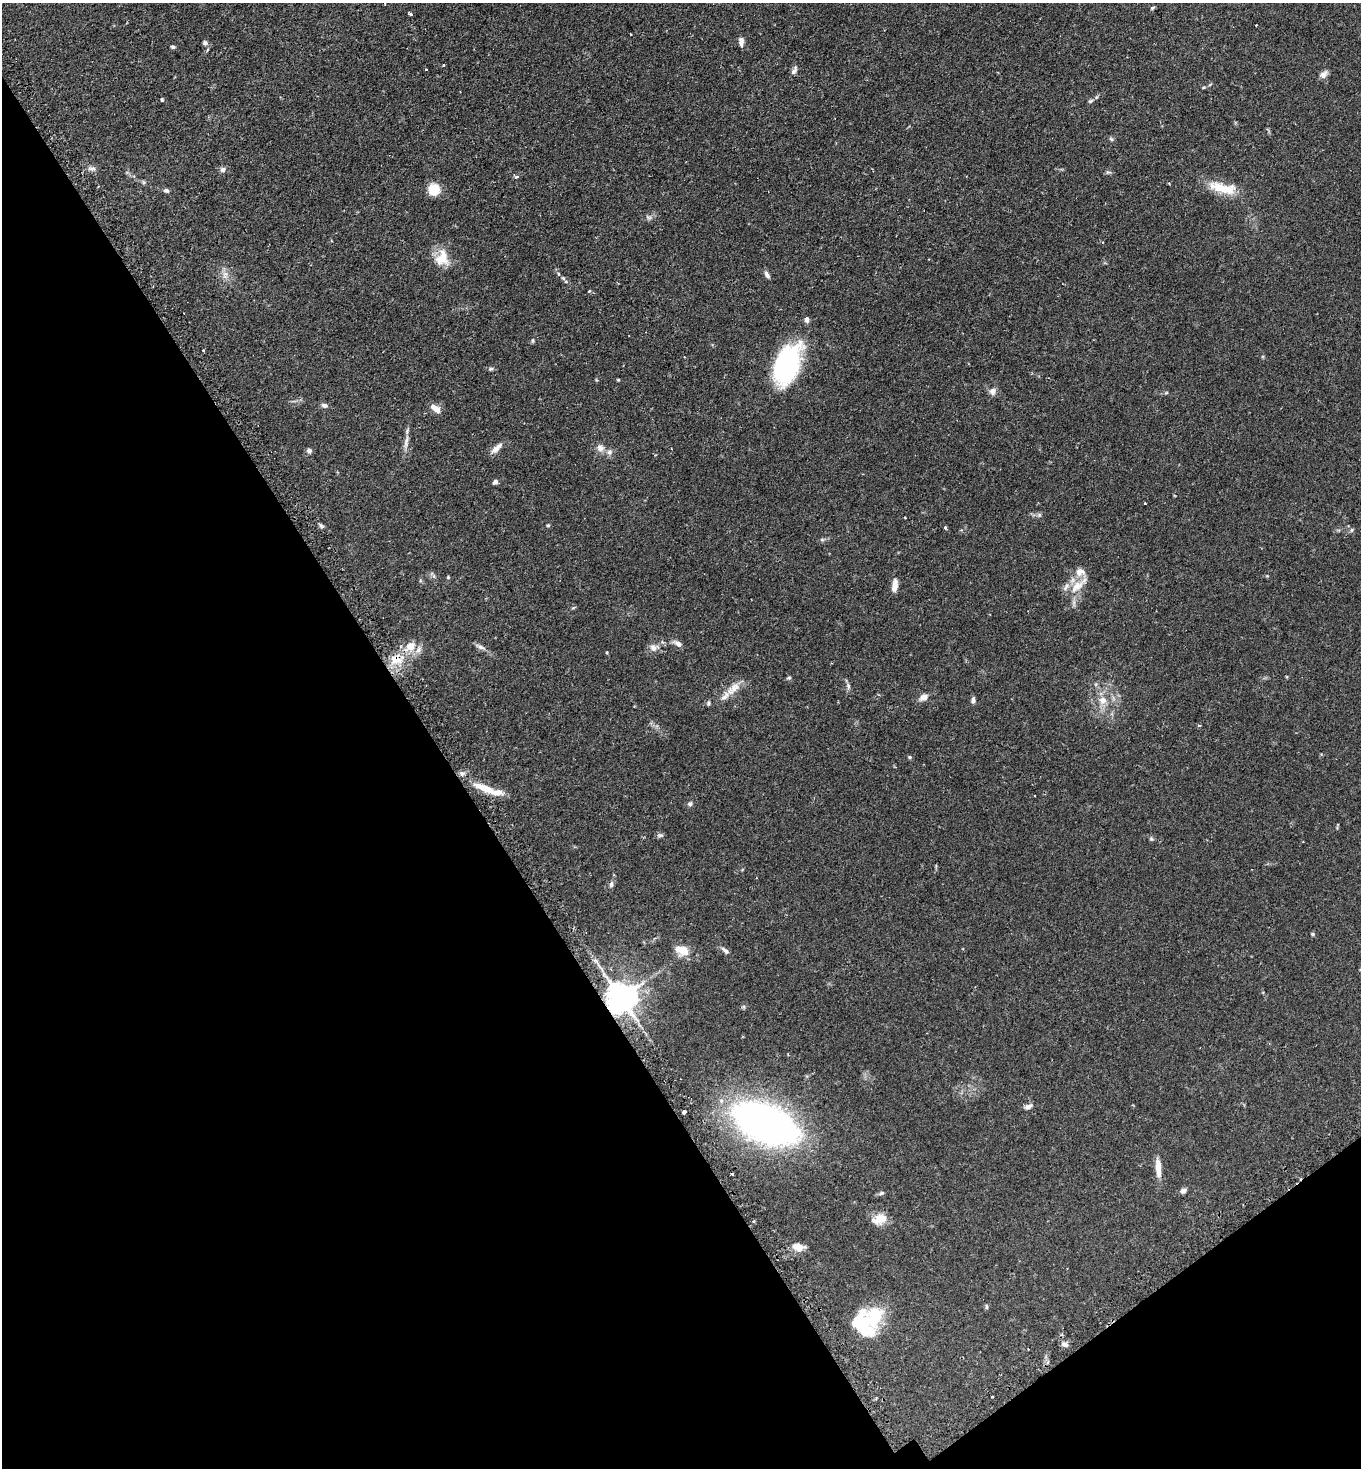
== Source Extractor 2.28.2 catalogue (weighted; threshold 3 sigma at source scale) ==
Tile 14 of 4 x 4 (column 2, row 4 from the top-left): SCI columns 1547-2905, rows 47-1512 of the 5949 x 5957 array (HDU 1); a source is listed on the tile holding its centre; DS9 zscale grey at full resolution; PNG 1363 x 1470 px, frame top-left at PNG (2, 3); no overlay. Shown black and unused: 35% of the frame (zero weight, under 2 of 3 exposures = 4% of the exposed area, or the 3 px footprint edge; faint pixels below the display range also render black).
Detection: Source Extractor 2.28.2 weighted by HDU 2 'WHT'; one run over the whole footprint, this tile lists its part. Background 0.131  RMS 0.0059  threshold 0.0263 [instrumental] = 3 sigma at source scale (4.5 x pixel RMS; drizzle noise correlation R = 1.50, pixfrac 1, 0.05/0.05 arcsec/px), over >= 5 px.
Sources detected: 104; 4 cosmic-ray / hot-pixel residue — not listed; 7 inside a brighter listed object's ellipse — not listed separately; the other 93 listed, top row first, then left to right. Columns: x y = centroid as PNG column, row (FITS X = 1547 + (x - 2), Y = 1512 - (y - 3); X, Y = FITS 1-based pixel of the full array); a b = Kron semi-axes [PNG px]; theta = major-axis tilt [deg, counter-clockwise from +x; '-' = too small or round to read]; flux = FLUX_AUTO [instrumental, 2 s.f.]
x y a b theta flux
385 4 3 2 - 0.49
1152 8 6 4 46 0.75
410 14 4 3 - 1
741 41 10 5 -88 2.4
205 43 7 6 - 1.4
173 47 5 4 - 1
207 50 5 3 - 0.62
443 65 3 3 - 0.72
794 70 11 5 65 2
1324 74 11 7 33 2.4
162 100 4 3 - 0.95
1090 101 8 5 26 0.95
1111 139 7 5 -44 0.91
92 168 12 4 0 1.6
223 169 7 6 - 1.8
1108 172 8 5 1 1
516 177 5 4 - 1.4
143 182 6 4 -71 0.71
1223 188 39 13 -12 14
166 190 7 5 -13 1.3
434 190 12 11 - 9.8
648 217 10 4 -21 1.3
443 257 24 15 -89 10
559 274 5 3 - 0.61
767 274 10 5 -62 1.8
225 275 12 7 90 3.2
563 278 6 4 -43 0.96
589 291 3 3 - 0.83
807 320 6 5 - 2.4
533 340 7 3 90 0.72
203 351 3 2 - 0.9
787 364 44 23 67 71
491 369 6 5 - 0.92
618 380 4 4 - 0.49
992 391 10 9 - 2.7
324 405 9 6 -22 1.6
435 408 13 7 -34 4.4
406 442 23 5 78 3.4
600 448 10 9 - 3.2
496 449 13 8 51 3.5
309 451 7 6 - 1.4
609 452 8 7 - 1.9
495 482 6 5 - 1.5
1145 504 4 2 - 0.4
1039 515 6 6 - 1.1
905 517 3 2 - 0.55
548 525 5 4 - 0.64
321 526 8 5 -45 1.1
945 527 4 3 - 0.95
1352 530 6 4 70 0.73
822 540 7 4 -1 0.93
448 577 4 4 - 0.55
894 585 15 7 81 4.2
1078 586 31 10 42 9
573 608 6 4 19 0.59
678 644 11 6 -26 2.8
410 646 19 13 39 9
481 647 12 6 -24 2.1
654 648 14 9 8 3.5
607 652 4 3 - 0.44
396 659 16 14 -28 10
789 678 6 5 - 0.87
848 686 9 5 -82 1.5
733 688 24 10 41 6.9
924 697 8 6 33 4.2
973 700 7 5 86 1.6
1103 700 10 9 - 4.8
708 703 6 4 70 0.88
1199 725 5 3 - 0.49
910 757 5 4 - 0.72
462 773 7 6 - 1.6
485 788 30 8 -22 11
1035 796 2 2 - 0.36
690 804 6 6 - 1.3
660 835 9 5 5 1.1
1151 839 6 5 - 0.84
611 884 8 6 82 1.5
1313 934 5 4 - 0.66
682 950 18 12 -16 7.6
725 950 12 5 -38 1.8
621 997 9 8 - 1100
1028 1107 11 6 27 2.2
684 1112 3 3 - 8.2
765 1123 58 28 -25 300
1158 1168 23 7 -87 6.1
1183 1190 8 6 37 1.8
881 1193 7 5 21 1
879 1219 19 12 21 7.5
754 1221 3 3 - 0.72
798 1247 16 9 -11 5.3
986 1307 7 3 -89 0.8
873 1317 37 20 75 26
1065 1344 8 6 -21 2.1
Overlapping masked pixels (flux is a lower limit): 2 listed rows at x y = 396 659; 621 997